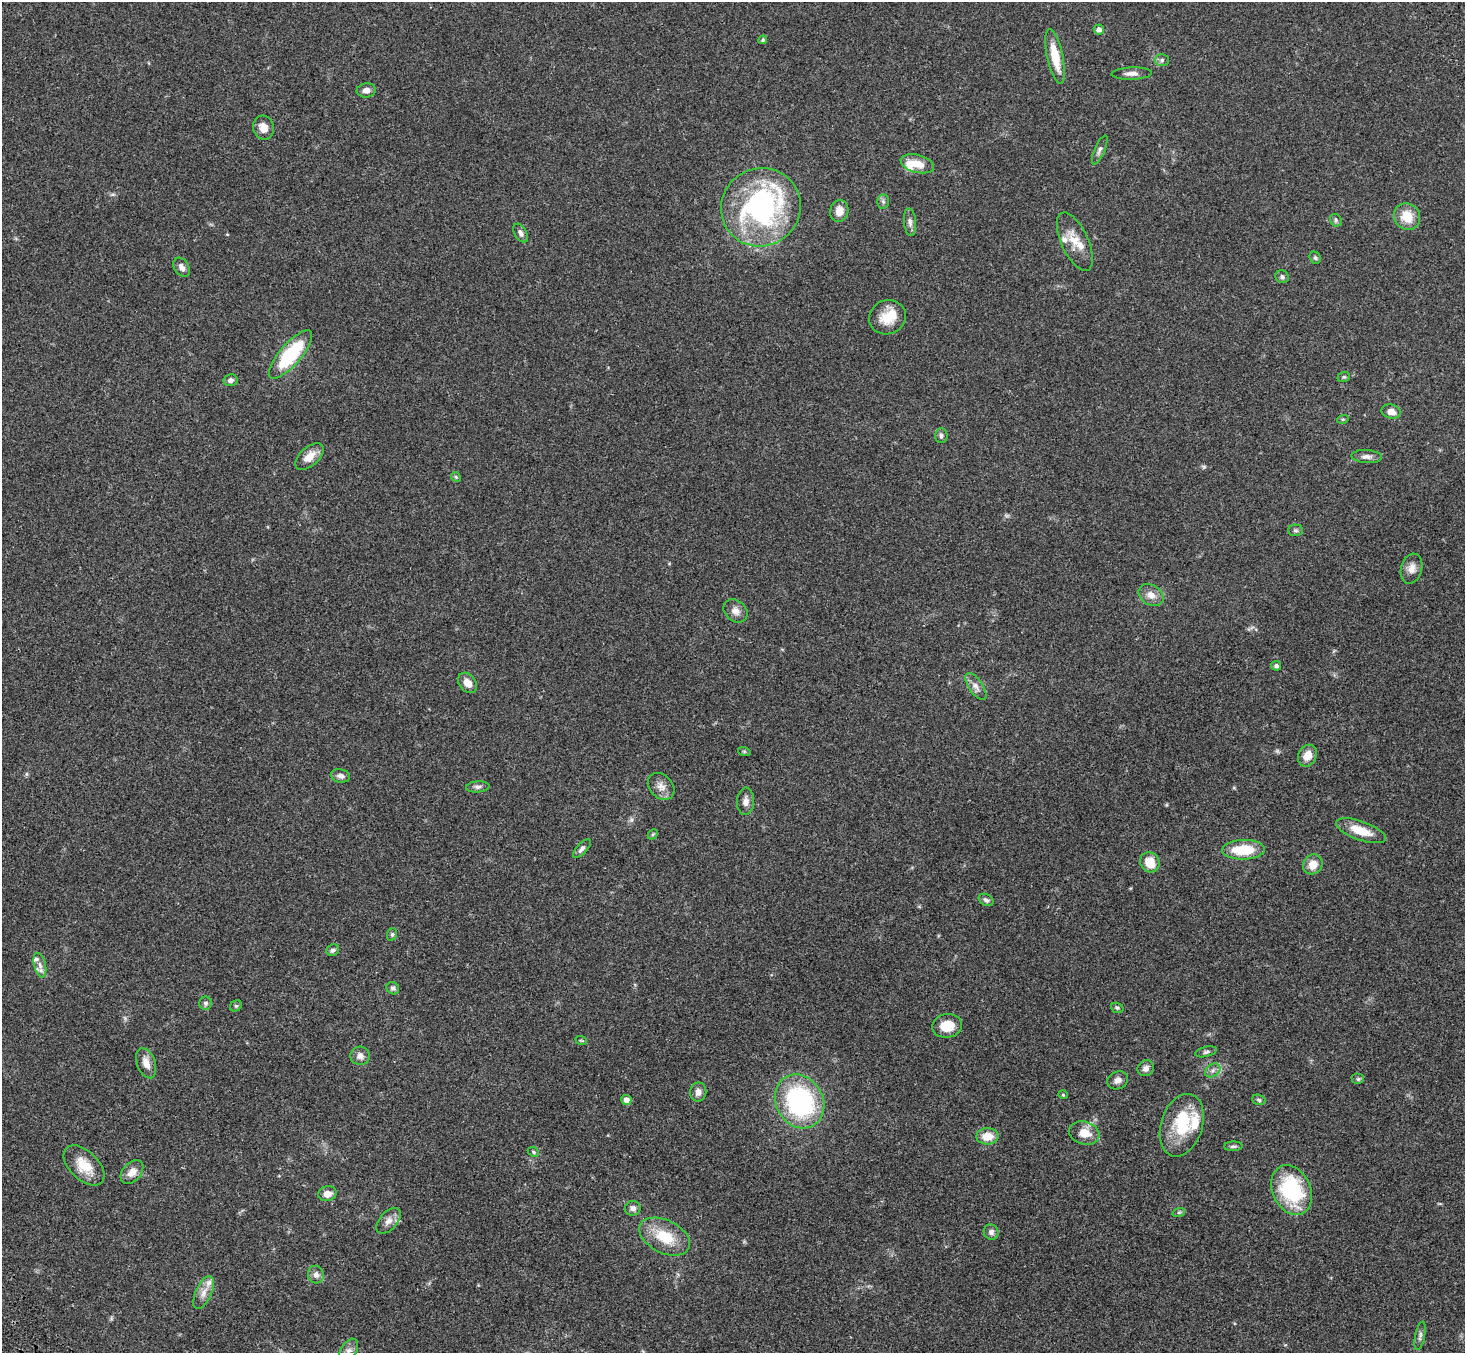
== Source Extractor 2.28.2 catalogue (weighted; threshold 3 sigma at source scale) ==
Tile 7 of 4 x 4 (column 3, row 2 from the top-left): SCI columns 3030-4492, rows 3078-4428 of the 6059 x 6016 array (HDU 1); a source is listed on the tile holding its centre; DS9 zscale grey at full resolution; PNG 1467 x 1355 px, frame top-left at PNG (2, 2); each listed source drawn as its Kron ellipse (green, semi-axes under 4 px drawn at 4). Shown black and unused: <1% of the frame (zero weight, under 3 of 4 exposures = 6% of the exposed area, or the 3 px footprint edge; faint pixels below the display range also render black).
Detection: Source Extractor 2.28.2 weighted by HDU 2 'WHT'; one run over the whole footprint, this tile lists its part. Background 0.0503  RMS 0.0054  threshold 0.0244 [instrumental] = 3 sigma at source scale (4.5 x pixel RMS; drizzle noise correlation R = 1.50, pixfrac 1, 0.05/0.05 arcsec/px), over >= 5 px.
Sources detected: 99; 1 too faint to see at this stretch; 2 inside a brighter object's white glare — neither listed nor drawn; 7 inside a brighter listed object's ellipse — not listed separately; the other 89 listed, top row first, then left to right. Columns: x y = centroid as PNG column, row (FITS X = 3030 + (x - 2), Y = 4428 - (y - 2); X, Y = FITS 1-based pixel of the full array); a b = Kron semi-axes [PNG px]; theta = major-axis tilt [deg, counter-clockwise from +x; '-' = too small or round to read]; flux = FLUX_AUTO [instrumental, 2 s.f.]
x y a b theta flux
1099 29 5 5 - 2.2
763 40 4 4 - 0.89
1055 56 28 8 -78 12
1162 60 7 6 - 1.3
1132 73 20 6 2 3.1
366 90 9 7 5 2.6
263 128 12 10 -75 5
1100 150 16 5 67 1.8
917 164 17 9 -15 7.5
883 202 7 6 - 1.3
761 207 40 39 - 100
839 211 11 9 79 4.7
1407 216 14 12 -56 10
1336 220 7 5 -51 1
910 222 14 6 -83 2.3
521 233 10 6 -59 1.9
1075 242 31 13 -65 9.8
1315 258 6 5 - 1
182 267 10 7 -57 2.7
1282 277 7 6 - 1.3
887 317 19 17 24 11
290 355 30 10 49 38
1344 377 6 5 - 0.81
231 380 7 6 - 1.8
1391 411 10 7 -15 4.1
1343 419 5 3 - 0.54
941 436 7 6 - 1.3
309 457 17 9 42 6.4
1367 457 15 6 -4 2.4
456 477 5 4 - 0.67
1296 530 7 5 -2 1.1
1411 569 15 10 75 4.2
1151 595 13 10 -34 4.3
735 611 13 10 -42 3.5
1276 666 5 4 - 1.4
468 683 11 8 -52 4.3
976 686 15 7 -55 3
744 751 6 4 -19 0.65
1307 756 11 9 62 6.1
340 776 10 6 -12 2.3
661 786 15 11 -46 4.3
478 787 12 5 4 1.7
746 801 14 8 87 3.2
1361 831 26 9 -19 10
653 834 6 4 45 0.71
582 849 12 5 47 1.9
1244 850 21 9 2 17
1150 862 10 9 - 9.8
1313 864 10 9 - 6
986 900 8 5 -30 1.4
392 934 6 5 - 0.89
333 950 6 5 - 1.4
40 965 13 6 -77 2.3
393 988 7 6 - 1.4
206 1003 6 6 - 1.6
236 1006 6 5 - 0.87
1117 1008 6 5 - 0.86
947 1026 15 11 7 9
581 1040 6 3 -19 0.51
1206 1052 11 5 14 1.3
360 1056 9 9 - 3
146 1063 16 9 -70 4.9
1146 1068 8 7 - 2.5
1213 1071 8 6 36 1.9
1358 1079 6 5 - 0.9
1118 1080 10 8 23 3.1
698 1092 9 8 - 2.8
1063 1095 4 4 - 0.59
626 1100 5 5 - 2.9
1259 1100 7 5 -19 0.93
800 1101 28 23 -59 76
1182 1125 32 21 72 24
1084 1133 15 11 -17 7.9
987 1136 11 8 1 8
1233 1146 9 4 2 1.1
533 1152 6 4 -24 0.73
84 1165 25 14 -44 12
132 1172 14 9 50 5
1291 1190 26 19 -66 45
327 1194 9 7 14 3.9
633 1208 8 7 - 2.1
1179 1212 6 4 18 0.8
388 1221 15 9 48 3.9
991 1232 8 7 - 2
665 1237 27 16 -26 17
316 1275 9 7 -79 2.9
204 1292 18 8 65 4.5
1420 1336 14 5 79 1.6
348 1351 13 8 59 2.9
Isophote crosses this tile's border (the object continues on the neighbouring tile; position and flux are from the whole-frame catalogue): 1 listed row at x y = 348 1351